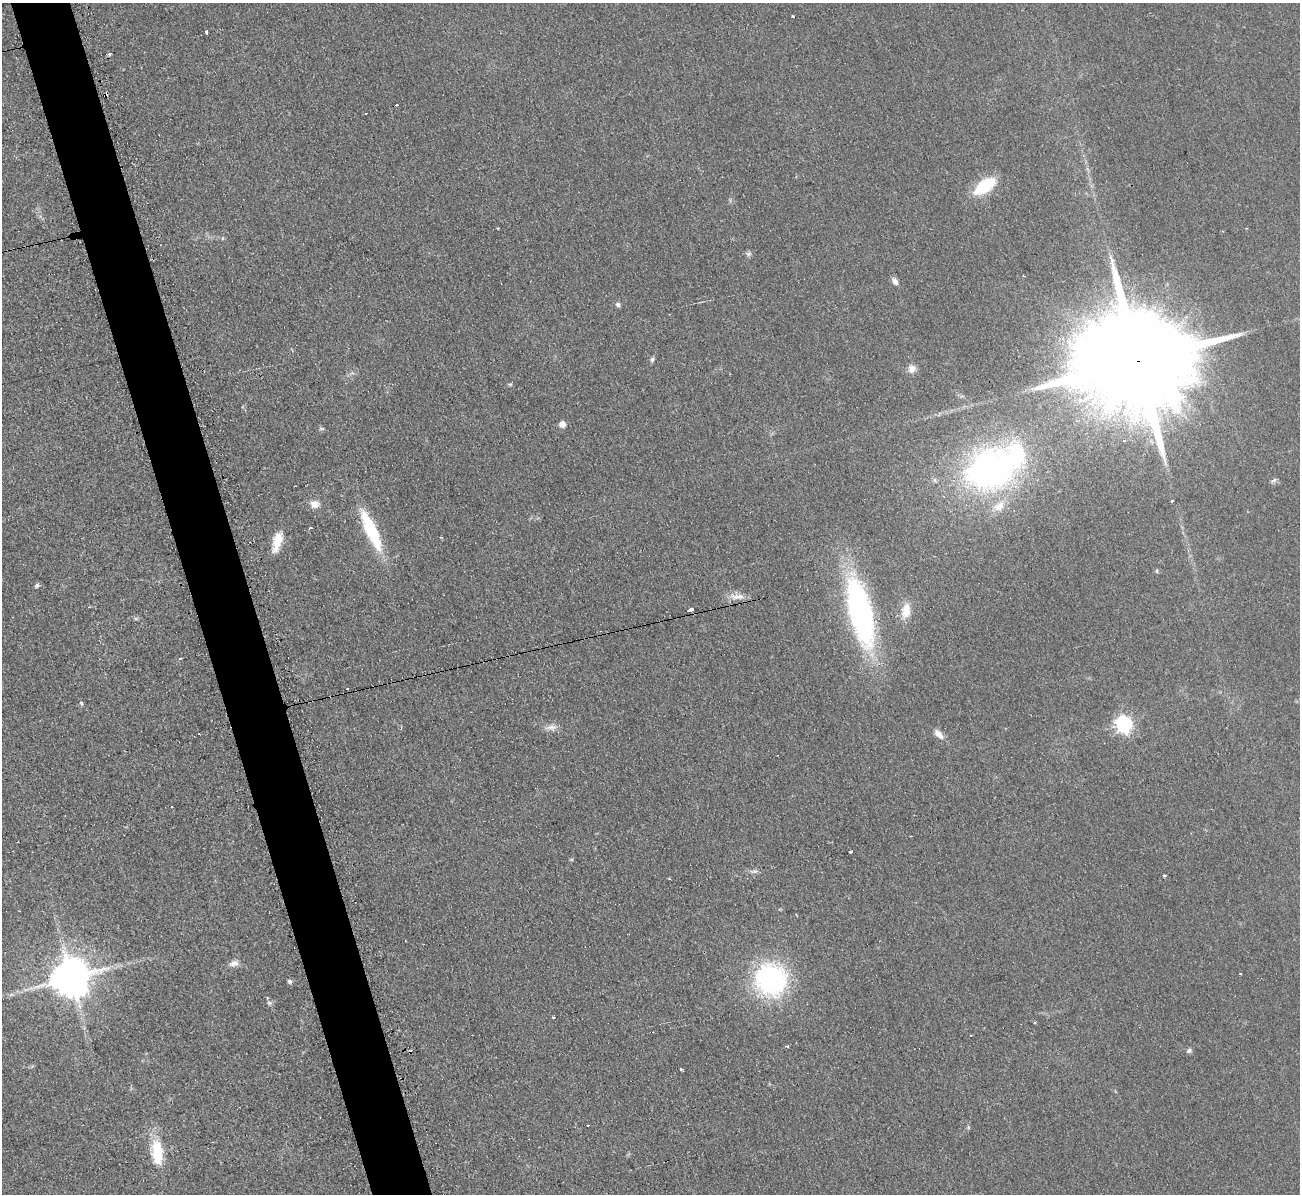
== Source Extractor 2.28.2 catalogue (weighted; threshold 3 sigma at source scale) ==
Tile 11 of 4 x 4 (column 3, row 3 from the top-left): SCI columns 2605-3902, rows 1334-2525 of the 5221 x 5176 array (HDU 1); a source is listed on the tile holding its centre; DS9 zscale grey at full resolution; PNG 1302 x 1196 px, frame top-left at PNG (2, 3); no overlay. Shown black and unused: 5% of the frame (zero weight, under 2 of 3 exposures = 2% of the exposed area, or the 3 px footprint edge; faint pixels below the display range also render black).
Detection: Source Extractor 2.28.2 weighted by HDU 2 'WHT'; one run over the whole footprint, this tile lists its part. Background 0.0633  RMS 0.0099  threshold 0.0444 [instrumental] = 3 sigma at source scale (4.5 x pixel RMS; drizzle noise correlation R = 1.50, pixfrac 1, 0.05/0.05 arcsec/px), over >= 5 px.
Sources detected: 57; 3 cosmic-ray / hot-pixel residue — not listed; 2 inside a brighter listed object's ellipse — not listed separately; the other 52 listed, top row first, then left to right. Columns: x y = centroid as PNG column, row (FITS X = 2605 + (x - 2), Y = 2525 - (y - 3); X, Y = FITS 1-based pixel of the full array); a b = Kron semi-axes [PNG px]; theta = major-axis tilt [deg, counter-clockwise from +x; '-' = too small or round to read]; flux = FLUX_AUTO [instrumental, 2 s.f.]
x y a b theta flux
793 17 3 3 - 2.7
206 32 3 3 - 8.5
110 54 4 3 - 1.8
366 113 3 2 - 1.9
985 186 22 10 35 50
748 254 8 6 0 2.4
895 281 9 6 -62 4.4
618 304 6 5 - 2.7
652 359 7 6 - 2.2
1138 361 42 22 11 48000
912 369 11 9 49 6.7
510 384 6 4 27 1.3
562 424 5 5 - 11
322 429 8 4 0 1.5
1124 441 3 3 - 1.4
990 470 43 33 20 340
935 480 6 5 - 2.1
1273 481 9 3 32 1.9
1172 501 3 3 - 2.9
315 504 11 9 2 7.7
999 506 18 12 34 12
310 528 3 3 - 2.4
371 530 52 12 -65 58
441 537 3 3 - 0.92
278 540 24 10 72 18
1157 571 5 3 - 1.1
36 586 6 5 - 2.1
737 596 23 8 1 8.8
691 610 5 3 - 24
906 610 21 10 82 14
860 612 63 20 -76 270
180 659 3 3 - 1.3
81 703 7 4 -71 1.5
1124 724 7 6 - 290
551 727 16 7 5 6.2
939 734 14 7 -47 7.1
172 807 3 2 - 1.8
850 851 3 3 - 6.9
753 871 12 2 0 2.4
1164 876 4 3 - 4.3
234 963 13 7 11 5.3
1240 974 3 2 - 1.4
70 978 11 10 - 3200
771 979 25 22 -37 200
289 981 6 5 - 2.3
269 1003 7 5 -21 2.1
553 1017 3 2 - 1.3
1189 1050 7 6 - 2.3
681 1069 3 3 - 3.3
588 1125 3 3 - 4.8
968 1127 6 3 -72 1.1
157 1152 33 14 -85 34
Overlapping masked pixels (flux is a lower limit): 1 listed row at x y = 1138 361